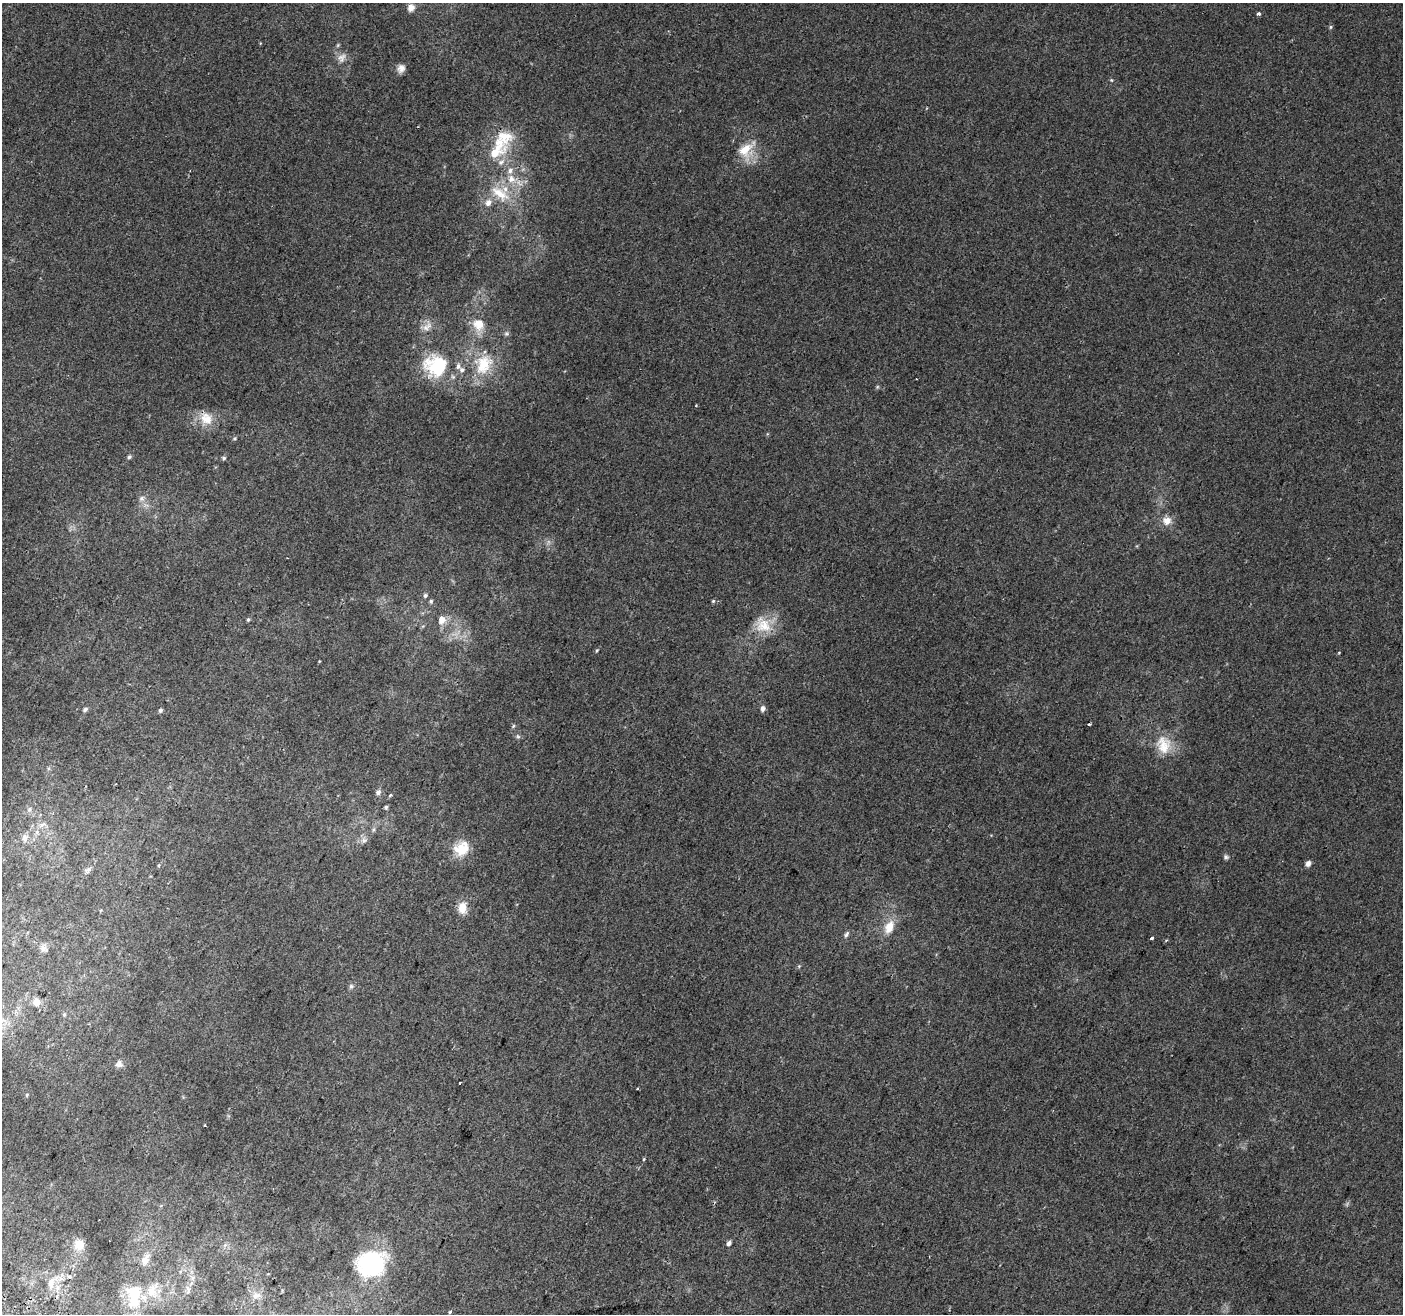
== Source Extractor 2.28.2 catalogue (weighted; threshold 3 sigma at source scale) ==
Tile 7 of 4 x 4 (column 3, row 2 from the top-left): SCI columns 2826-4226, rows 2939-4250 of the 5644 x 5810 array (HDU 1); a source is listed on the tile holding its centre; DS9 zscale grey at full resolution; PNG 1405 x 1316 px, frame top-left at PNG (2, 3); no overlay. Shown black and unused: <1% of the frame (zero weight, under 2 of 3 exposures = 2% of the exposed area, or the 3 px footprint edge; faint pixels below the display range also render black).
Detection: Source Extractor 2.28.2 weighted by HDU 2 'WHT'; one run over the whole footprint, this tile lists its part. Background 0.0104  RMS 0.004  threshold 0.0181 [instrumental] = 3 sigma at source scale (4.5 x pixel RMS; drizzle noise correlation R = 1.50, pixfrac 1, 0.0396/0.0396 arcsec/px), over >= 5 px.
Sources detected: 88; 1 inside a brighter object's white glare — not listed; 9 inside a brighter listed object's ellipse — not listed separately; the other 78 listed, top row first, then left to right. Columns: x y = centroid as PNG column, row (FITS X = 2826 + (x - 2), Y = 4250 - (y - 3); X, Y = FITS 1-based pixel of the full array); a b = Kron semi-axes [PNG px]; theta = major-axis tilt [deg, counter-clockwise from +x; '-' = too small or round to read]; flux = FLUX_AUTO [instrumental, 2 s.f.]
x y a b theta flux
411 8 10 9 - 2.2
1258 14 4 3 - 1.5
1331 27 6 4 89 0.55
338 45 6 4 71 0.52
342 58 14 10 54 2.6
401 68 11 9 68 2.2
1111 80 5 5 - 0.47
746 149 27 16 43 9.1
495 153 42 18 47 17
511 179 12 10 -35 4.7
500 194 34 15 -35 12
478 324 16 14 -75 6
427 327 16 8 37 2.9
483 364 30 23 68 15
436 366 34 31 -14 23
877 387 6 4 46 0.5
696 405 3 2 - 0.52
206 419 20 16 -41 7.1
234 438 6 5 - 0.6
129 457 6 5 - 0.72
224 458 5 4 - 0.69
142 498 8 8 - 1.7
1167 521 12 11 - 3.4
425 595 6 5 - 0.87
431 601 6 5 - 0.69
713 601 5 5 - 0.5
248 619 5 4 - 0.65
442 620 8 7 - 3.6
763 625 24 19 -44 9.5
597 650 5 3 - 0.47
1339 652 3 2 - 0.32
763 708 6 5 - 1.6
85 709 7 5 23 0.94
160 710 5 4 - 0.9
1089 724 3 3 - 0.51
513 726 6 5 - 0.6
518 736 7 5 -44 0.77
1163 745 27 20 -76 10
378 792 6 6 - 1.5
390 795 4 3 - 1
386 807 5 4 - 0.72
29 809 7 6 - 1
42 825 8 6 23 1.5
37 832 6 6 - 0.98
25 838 11 8 48 2.2
364 840 8 8 - 1.6
462 848 21 18 36 8.5
1226 857 7 6 - 0.88
1308 863 5 5 - 2
159 865 6 3 71 0.41
88 870 11 6 49 1.4
462 908 13 10 -88 5
889 927 20 12 65 6.2
846 934 9 5 57 1
1152 938 3 3 - 2
1166 940 5 3 - 0.39
44 949 11 8 -34 1.9
799 966 5 5 - 0.46
351 986 6 5 - 0.89
37 1002 7 7 - 3.9
64 1014 5 5 - 0.53
119 1064 10 9 - 1.7
459 1083 3 2 - 0.92
637 1089 3 2 - 0.42
27 1095 5 4 - 0.45
205 1125 3 2 - 0.39
644 1159 5 3 - 0.38
729 1243 5 4 - 1.4
79 1245 13 12 - 4.9
145 1260 15 10 64 3.5
369 1260 43 22 34 28
70 1277 5 5 - 1.2
51 1282 20 10 55 4.5
188 1290 14 6 -87 1.7
152 1291 20 14 -88 7.1
256 1295 12 8 17 2.4
134 1296 33 18 89 16
450 1312 4 3 - 0.56
Overlapping masked pixels (flux is a lower limit): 1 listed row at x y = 483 364